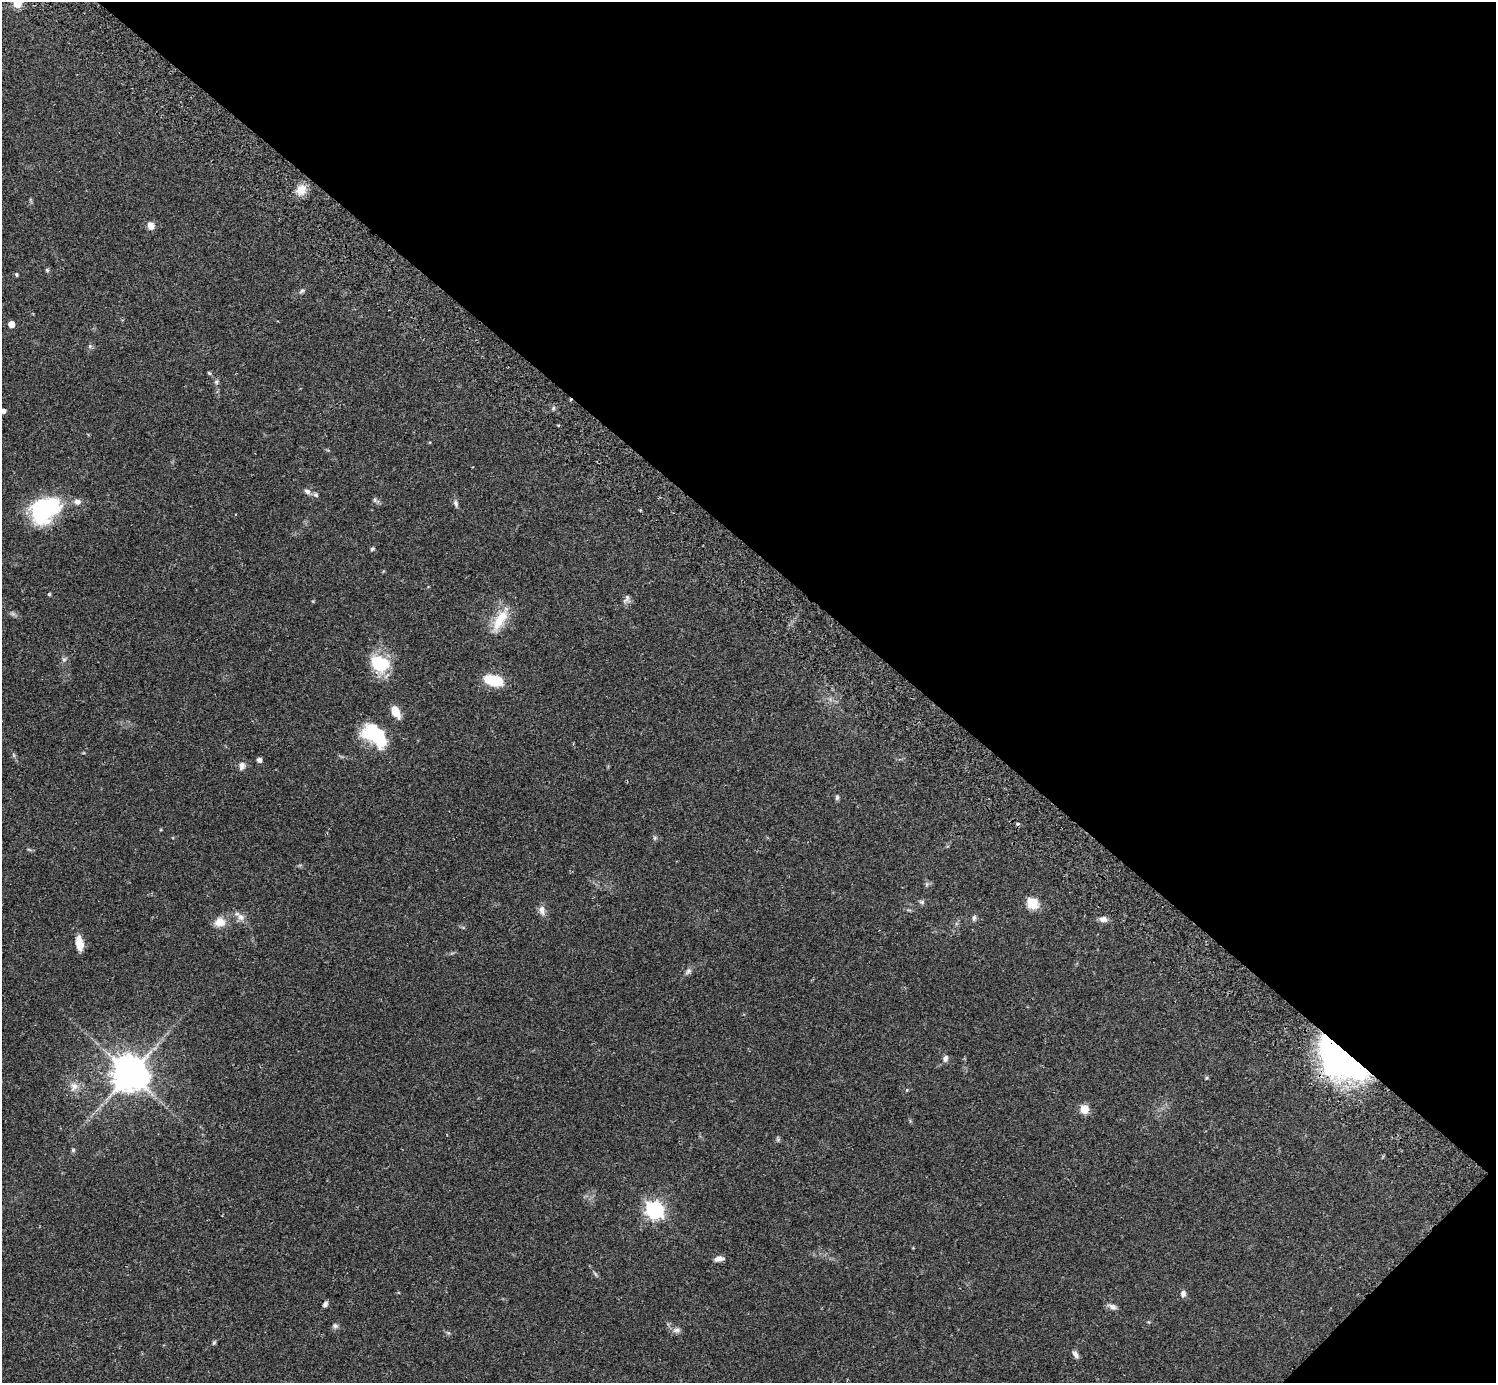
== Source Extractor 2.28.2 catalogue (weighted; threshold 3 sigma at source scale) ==
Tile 8 of 4 x 4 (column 4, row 2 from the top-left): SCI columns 4524-6017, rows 2966-4346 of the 6063 x 6071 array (HDU 1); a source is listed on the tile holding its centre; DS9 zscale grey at full resolution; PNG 1498 x 1385 px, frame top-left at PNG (2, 2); no overlay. Shown black and unused: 41% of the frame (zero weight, under 2 of 3 exposures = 3% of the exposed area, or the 3 px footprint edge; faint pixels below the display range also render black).
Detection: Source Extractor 2.28.2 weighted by HDU 2 'WHT'; one run over the whole footprint, this tile lists its part. Background 0.0823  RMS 0.0059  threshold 0.0265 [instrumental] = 3 sigma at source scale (4.5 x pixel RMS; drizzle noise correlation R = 1.50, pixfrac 1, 0.05/0.05 arcsec/px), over >= 5 px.
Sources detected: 60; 2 inside a brighter object's white glare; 2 cosmic-ray / hot-pixel residue — not listed; the other 56 listed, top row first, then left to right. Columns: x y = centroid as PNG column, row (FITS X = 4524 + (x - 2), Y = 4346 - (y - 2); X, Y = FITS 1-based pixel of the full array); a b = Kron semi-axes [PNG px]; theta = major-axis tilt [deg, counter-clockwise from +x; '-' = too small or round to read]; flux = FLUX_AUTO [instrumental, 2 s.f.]
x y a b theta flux
17 4 5 5 - 20
301 190 13 11 45 6.7
151 226 10 8 -66 3.3
47 270 7 4 -46 0.78
16 275 5 5 - 0.77
302 291 8 4 33 1.1
11 324 5 5 - 6.9
90 346 6 5 - 1
209 373 6 3 -43 0.69
216 382 7 6 - 1.2
3 411 4 4 - 2.2
307 491 8 6 -28 2.1
316 495 7 6 - 1.3
375 500 7 4 90 0.99
77 501 7 6 - 2.7
456 503 10 6 -71 1.7
45 510 33 24 34 53
372 549 5 4 - 1.2
49 594 4 4 - 0.68
626 598 13 6 61 2
13 614 7 4 -19 1.2
500 619 36 12 60 14
64 659 6 5 - 1.1
377 663 24 21 -32 19
493 680 19 9 -14 22
396 712 12 7 -62 7.4
372 732 23 21 16 23
259 760 4 4 - 2.5
242 766 11 8 77 2.6
837 797 7 5 76 1
654 838 6 4 -71 0.82
922 902 7 6 - 1.2
1032 904 6 5 - 39
542 910 13 7 -85 3.2
240 917 12 8 -39 3.4
974 918 9 5 75 1.3
1103 919 10 7 -3 2.8
220 922 11 9 2 7.3
79 943 15 7 -81 7.8
688 971 10 6 49 1.8
945 1058 8 6 73 2
1340 1060 55 29 -42 150
130 1074 10 10 - 1500
74 1086 11 10 - 4.1
907 1090 5 4 - 0.57
1084 1109 5 5 - 19
73 1150 5 5 - 0.87
655 1210 7 7 - 210
719 1259 11 6 9 3
1183 1294 8 7 - 2
325 1304 6 5 - 1.7
1112 1307 11 7 -26 2.4
335 1326 7 6 - 1.4
677 1330 10 6 0 2.1
214 1343 7 4 62 0.82
1075 1355 11 6 -58 2.1
Overlapping masked pixels (flux is a lower limit): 1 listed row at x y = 1340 1060
Isophote crosses this tile's border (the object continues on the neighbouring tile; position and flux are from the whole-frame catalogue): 2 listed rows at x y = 17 4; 3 411